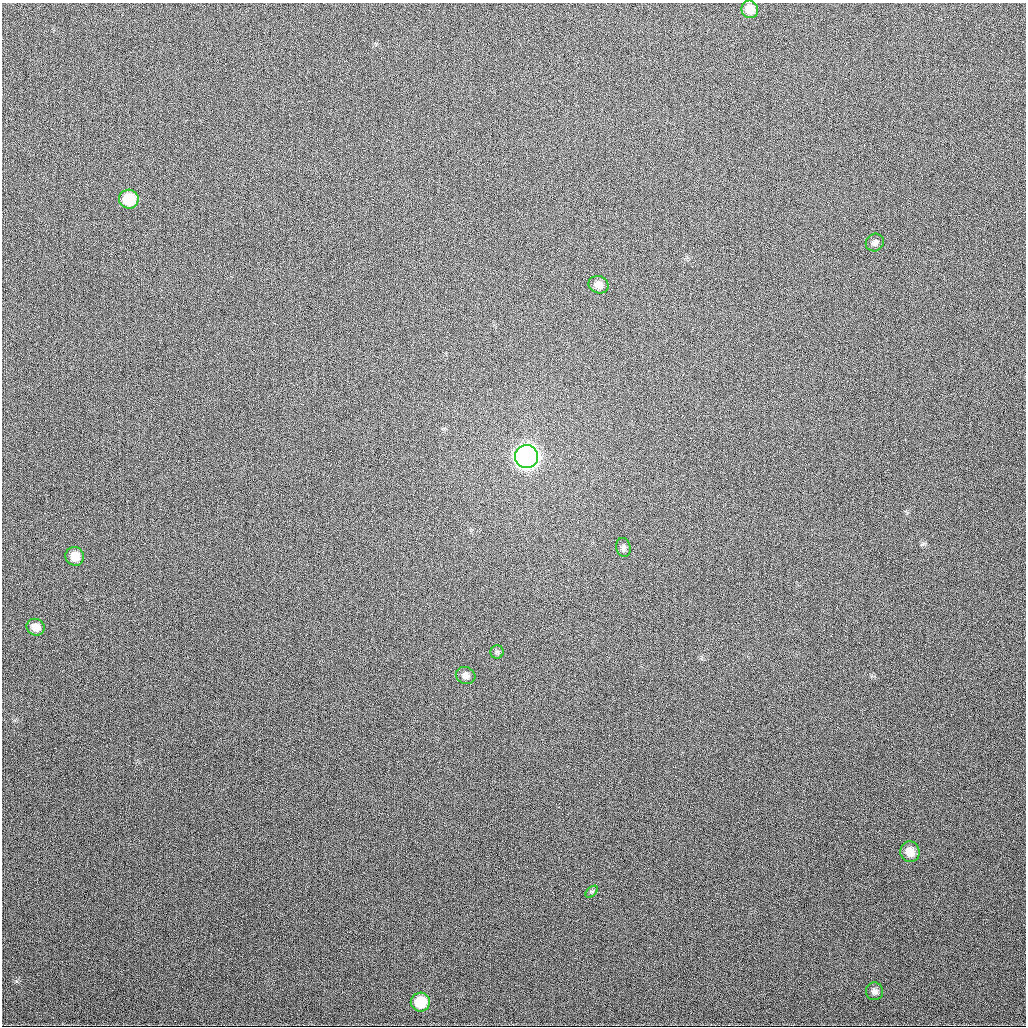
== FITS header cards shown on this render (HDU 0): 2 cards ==
NAXIS1  =                 1024
NAXIS2  =                 1024

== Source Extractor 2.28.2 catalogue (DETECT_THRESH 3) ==
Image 1024 x 1024 px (HDU 0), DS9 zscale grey, 1 PNG px = 1 image px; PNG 1028 x 1028 px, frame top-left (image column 1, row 1024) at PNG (2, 3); each listed source drawn as its Kron ellipse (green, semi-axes under 4 px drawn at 4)
Background 354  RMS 13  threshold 38.3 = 3 sigma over >= 5 px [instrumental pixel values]
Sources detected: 14; all 14 listed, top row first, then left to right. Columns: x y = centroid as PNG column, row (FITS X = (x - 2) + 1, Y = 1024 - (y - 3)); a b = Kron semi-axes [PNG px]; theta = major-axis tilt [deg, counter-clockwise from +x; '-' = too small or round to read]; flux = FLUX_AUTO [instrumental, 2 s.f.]
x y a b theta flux
750 9 9 8 - 10000
129 199 10 9 - 25000
875 243 9 8 - 3200
598 285 10 8 -21 6300
526 457 11 11 - 620000
623 547 10 7 -76 3200
75 556 9 9 - 11000
36 627 9 8 - 6900
497 652 6 6 - 1900
466 675 10 8 -19 4500
910 852 10 9 - 9700
592 892 7 4 45 1400
874 991 9 8 - 3600
420 1002 9 9 - 22000